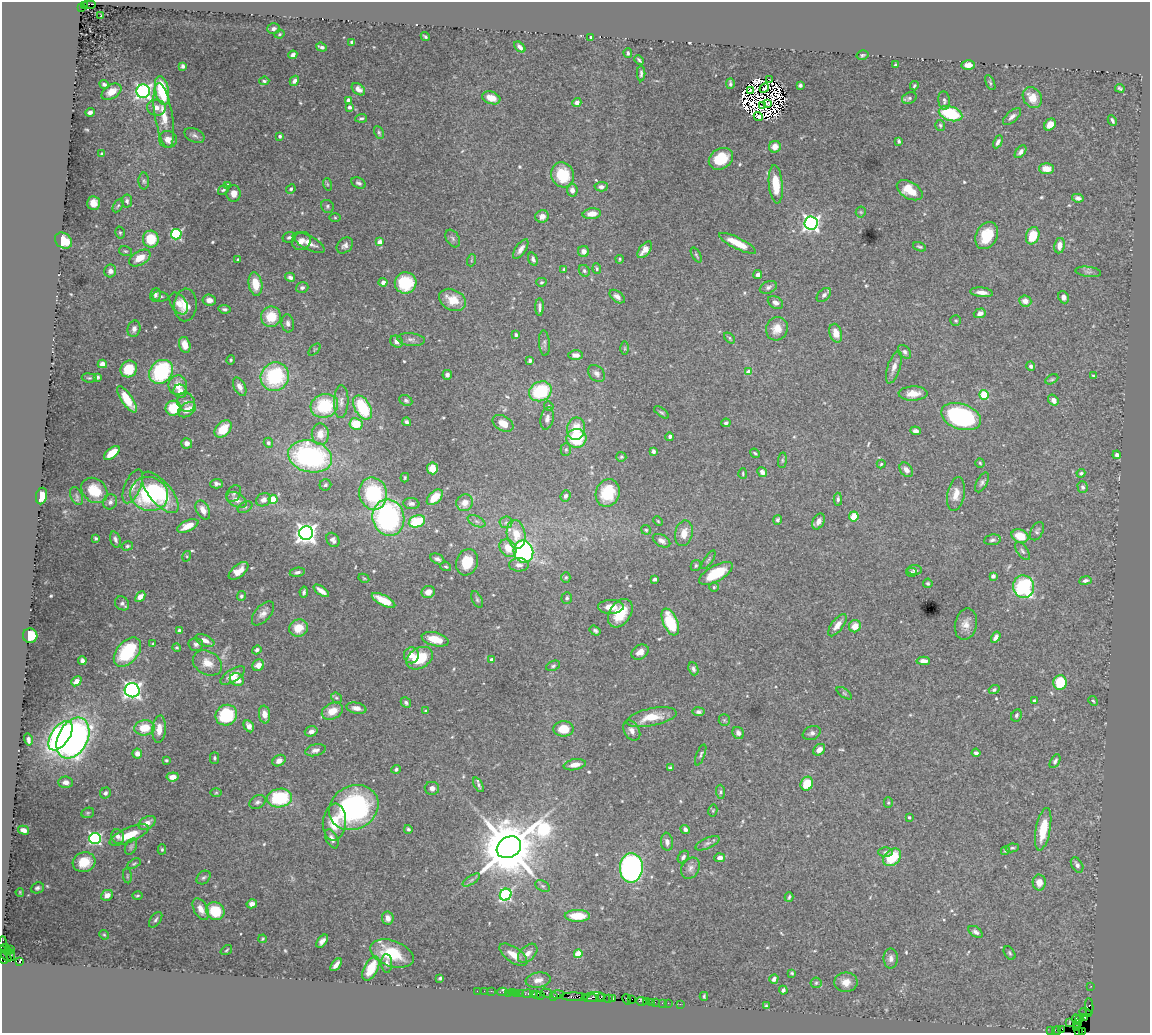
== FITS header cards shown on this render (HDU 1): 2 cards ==
NAXIS1  =                 1148
NAXIS2  =                 1031

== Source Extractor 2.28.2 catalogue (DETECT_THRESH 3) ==
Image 1148 x 1031 px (HDU 1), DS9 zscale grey, 1 PNG px = 1 image px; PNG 1152 x 1035 px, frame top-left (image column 1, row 1031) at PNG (2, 2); each listed source drawn as its Kron ellipse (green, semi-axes under 4 px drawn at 4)
Background 1.01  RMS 0.031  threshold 0.0922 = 3 sigma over >= 5 px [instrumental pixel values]
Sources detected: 583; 16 with non-positive FLUX_AUTO (blend fragments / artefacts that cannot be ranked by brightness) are neither listed nor drawn; of the other 567, the 500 brightest by FLUX_AUTO listed and drawn (67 fainter detections omitted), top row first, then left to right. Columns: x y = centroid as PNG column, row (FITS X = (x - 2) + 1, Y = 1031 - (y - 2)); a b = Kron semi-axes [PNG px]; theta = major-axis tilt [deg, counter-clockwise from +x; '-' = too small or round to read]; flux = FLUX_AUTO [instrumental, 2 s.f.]
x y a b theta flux
90 4 7 2 0 510
84 5 3 3 - 420
82 7 4 2 - 320
101 16 3 2 - 3.5
274 29 6 5 - 7.2
279 34 5 3 - 2.8
425 37 5 2 - 2.9
591 38 4 3 - 3.1
352 42 3 3 - 4.8
321 47 6 3 -20 5
520 47 7 4 -44 7.2
628 53 4 3 - 4
293 55 4 4 - 6.8
862 55 6 4 15 3.4
639 60 5 2 - 3.3
895 65 3 3 - 2.3
968 65 6 5 - 17
183 66 4 4 - 4.2
641 73 8 3 90 4.6
769 79 3 2 - 3
264 81 5 3 - 3.1
294 81 5 4 - 7.6
990 83 8 4 -64 3.4
104 84 5 4 - 5.5
730 84 5 3 - 4
800 85 4 4 - 4.3
914 86 5 3 - 3
764 88 5 2 - 8.1
1120 88 5 3 - 3.5
358 89 7 5 -37 11
143 91 7 6 - 610
162 91 14 6 -78 98
751 91 2 2 - 4.1
111 92 11 7 32 18
491 98 9 6 -19 21
909 98 7 5 23 4.9
1032 98 11 9 -58 33
349 100 4 4 - 12
944 100 9 5 -83 6.2
577 103 4 4 - 9.2
767 104 2 2 - 4.1
763 105 3 2 - 4.2
349 107 4 4 - 9.2
156 108 9 8 - 15
90 112 5 3 - 9.2
950 114 12 7 -17 120
164 115 32 9 -81 39
758 117 4 3 - 7.2
1012 117 11 5 42 9.1
361 118 6 4 5 4
1112 120 6 3 -62 4.6
940 125 5 5 - 3.4
1050 125 6 5 - 22
379 132 7 4 -63 3.6
195 135 11 6 -26 7.1
280 136 4 4 - 4.4
168 139 9 8 - 16
899 141 4 3 - 4
998 142 7 4 63 7.3
775 147 6 6 - 17
1021 152 7 4 50 7.5
102 154 4 4 - 3.8
721 159 13 10 33 64
1046 169 7 5 -2 22
563 175 13 11 -64 75
144 181 8 5 -89 4.4
359 183 7 5 -26 5
327 184 6 4 -71 3.1
776 184 19 7 -85 51
227 185 4 3 - 2.7
601 187 6 5 - 6.7
291 189 5 4 - 3.4
223 190 6 3 39 4.1
572 190 6 5 - 12
910 190 14 8 -30 44
234 194 8 7 - 13
1078 198 6 4 -11 6.4
127 201 6 5 - 5.7
93 203 7 6 - 18
118 205 7 4 61 3.5
327 206 7 6 - 4.3
861 212 5 5 - 3
592 214 9 5 6 22
542 216 7 6 - 13
335 218 6 4 -1 2.5
811 223 6 6 - 730
120 233 6 4 -75 2.9
176 234 5 5 - 240
987 236 14 10 63 64
1033 236 9 6 71 51
289 237 7 5 14 4.8
453 238 9 6 -59 6.2
151 239 8 8 - 56
63 241 9 7 -39 45
301 241 10 8 34 15
380 242 4 4 - 18
309 243 18 6 -28 19
738 243 20 5 -26 43
345 245 9 6 43 8
1059 246 8 5 81 16
920 247 7 3 -21 3.4
521 249 11 5 55 11
645 250 10 5 50 20
125 251 6 5 - 3.2
584 251 5 5 - 12
696 255 8 4 -60 3.4
140 258 12 7 30 35
238 259 4 3 - 2.5
533 259 7 4 -73 6.2
620 259 4 4 - 2.8
472 260 6 4 70 2.6
564 269 3 3 - 2.5
597 269 5 4 - 3.2
110 271 6 6 - 12
584 271 6 5 - 4.1
1088 272 13 5 -7 7.1
758 275 4 4 - 7.3
290 277 5 4 - 7
383 282 4 4 - 8.5
541 282 5 4 - 3.1
406 283 11 10 - 96
255 284 12 6 -81 37
302 287 6 5 - 5.6
768 287 9 6 23 6.8
982 292 11 4 -6 14
155 295 7 5 75 6.7
824 295 8 5 44 7.5
160 296 8 5 -7 4.5
617 297 9 5 -37 9.4
1064 297 6 5 - 8.2
209 300 7 5 -8 11
452 300 14 10 -27 38
1025 301 6 5 - 16
775 302 8 5 -29 11
179 303 12 7 -56 12
185 305 16 11 86 30
539 307 9 3 89 5.9
224 309 6 4 -8 4.3
980 313 6 4 19 10
271 317 10 10 - 49
956 321 5 5 - 3.1
288 323 9 6 -83 7.8
134 329 8 6 76 10
777 329 12 10 64 25
836 333 9 6 -74 23
516 335 4 3 - 3.5
730 338 6 4 -48 3.2
411 339 14 6 -6 9
396 342 7 5 -37 10
544 343 13 5 -86 6.1
185 345 8 5 -75 23
625 348 7 4 -90 3.4
315 350 7 4 44 2.9
905 352 8 5 -49 5.6
576 355 7 5 -1 12
231 360 5 3 - 2.6
530 361 4 3 - 4.2
102 364 5 4 - 13
1031 366 5 4 - 5
894 367 17 6 72 14
129 369 9 8 - 59
161 372 13 11 44 200
749 372 4 4 - 18
596 373 9 7 -45 8.1
447 375 5 4 - 5.9
1093 376 4 3 - 2.3
98 377 4 3 - 3.3
275 377 15 13 49 190
89 378 7 4 -7 3.1
1052 379 7 4 28 3.4
178 385 10 9 - 27
240 387 10 5 -64 12
180 391 7 6 - 18
540 391 11 9 24 120
913 394 14 7 1 25
984 395 5 4 - 110
127 399 15 5 -55 55
406 400 7 5 -25 4.5
1053 400 6 4 -52 12
186 402 10 8 -65 11
341 402 16 7 88 13
324 406 14 11 15 120
549 406 5 4 - 2.7
362 407 13 7 -61 110
173 408 7 7 - 66
187 410 10 6 34 23
661 412 8 4 -36 3.6
961 417 20 12 -18 330
547 418 11 6 79 9.8
407 422 4 3 - 5.9
503 423 11 7 -29 23
726 423 5 4 - 4.5
356 424 6 6 - 49
223 429 10 7 47 44
576 429 11 9 80 38
916 431 5 4 - 7.9
320 434 11 8 -88 24
670 437 4 3 - 5
576 438 10 9 - 110
187 443 5 5 - 12
268 443 5 4 - 6.1
566 449 6 5 - 3.8
653 451 4 3 - 6.6
112 453 9 5 40 35
755 453 5 3 - 2.9
1117 455 4 4 - 8
310 456 22 16 -13 390
621 457 5 5 - 3
782 460 8 4 83 3.6
980 463 5 4 - 2.7
881 464 4 4 - 2.4
432 468 6 5 - 27
906 470 8 6 -51 12
762 472 5 4 - 10
743 473 5 3 - 2.3
1081 473 4 3 - 3.7
405 478 5 3 - 2.6
982 482 11 5 61 6
216 484 6 4 2 7.2
325 485 6 5 - 4.8
133 486 18 8 67 19
1083 487 6 5 - 5.2
94 490 14 11 -40 51
160 492 25 11 -50 130
608 493 14 12 70 73
149 494 19 17 -14 210
234 494 9 6 57 5.2
373 494 16 14 -77 150
956 494 17 8 79 23
41 496 8 5 80 32
77 496 9 5 -67 5
566 496 6 4 67 6.5
435 497 9 5 44 41
273 499 4 4 - 46
838 499 6 3 -87 4.3
237 500 11 6 -30 15
264 500 8 6 26 13
110 502 8 7 - 7.8
411 503 8 5 -6 7.7
465 503 8 8 - 17
245 507 8 5 31 4.5
203 510 10 6 -62 18
854 516 5 4 - 45
388 518 18 16 -77 370
778 520 5 4 - 4.3
417 521 8 6 18 90
476 521 9 5 -27 5.8
658 521 5 4 - 2.5
818 521 8 5 62 11
506 522 6 5 - 5.2
188 526 11 5 24 28
646 530 5 4 - 3
1037 531 10 6 62 5.1
306 533 7 7 - 1300
684 533 13 8 78 25
516 534 14 9 -80 42
1020 536 9 6 -21 43
95 538 3 3 - 3.1
115 539 8 5 -72 6.2
333 540 7 6 - 9
992 540 8 5 9 5.4
662 541 9 5 -29 9.4
127 546 6 4 16 3.4
508 548 9 7 -50 32
1023 551 10 5 -53 5.8
523 552 11 9 -72 330
187 556 5 3 - 2.6
437 559 7 5 -26 7.6
708 560 11 3 56 3.4
467 562 13 11 69 45
519 565 10 6 -1 10
696 565 6 4 61 3.4
446 567 5 4 - 2.8
915 570 7 5 -2 5.2
239 571 11 6 39 21
297 572 8 4 9 6
911 572 5 4 - 2.9
716 573 19 8 29 74
993 576 4 4 - 5.9
566 577 5 4 - 2.8
364 578 5 4 - 2.3
654 579 4 3 - 4.5
1085 581 6 4 9 5.9
928 583 5 5 - 3.6
714 587 5 4 - 2.9
1023 587 11 10 - 210
321 591 9 4 -36 14
304 592 5 3 - 4.4
428 592 7 6 - 15
241 596 5 4 - 4.3
140 597 6 4 47 17
567 598 6 5 - 3.9
477 599 9 5 -66 4.2
384 600 13 5 -27 42
122 603 7 6 - 6.4
611 607 12 7 0 27
263 613 14 7 49 13
620 613 16 10 56 50
670 622 14 7 -67 97
966 624 16 11 77 21
837 625 13 6 53 16
855 626 6 5 - 24
298 628 9 8 - 34
179 630 4 3 - 5.4
595 631 6 4 -34 5
30 636 7 7 - 48
996 637 6 4 59 8.4
435 639 14 6 -14 36
205 640 10 5 -24 13
153 644 3 3 - 2.3
196 644 7 6 - 6.1
177 648 4 4 - 3.7
257 650 5 4 - 6.3
127 652 17 10 50 110
640 652 9 6 34 16
411 655 8 7 - 17
419 658 14 10 30 76
492 660 4 3 - 13
82 661 4 4 - 6.1
923 661 6 4 -3 12
207 663 15 11 -31 28
258 665 6 5 - 18
553 666 7 5 23 4.3
693 669 6 4 -67 6.7
233 675 14 6 33 26
237 680 7 6 - 22
76 681 5 4 - 13
1060 683 7 6 - 70
132 690 7 7 - 790
994 690 5 4 - 4.4
844 693 9 4 -35 3.4
336 698 6 5 - 3.1
1034 701 3 3 - 4.1
1093 701 5 4 - 3
406 703 6 4 -46 5
356 708 10 5 -12 13
332 711 11 8 26 27
425 711 3 3 - 2.3
699 712 6 4 -7 5.6
265 714 9 5 -82 20
226 715 11 10 - 120
1016 715 6 5 - 4.1
651 717 25 8 11 43
724 720 6 5 - 3.2
249 726 6 4 -60 9.6
145 728 10 7 7 46
159 729 14 6 85 21
563 729 10 7 1 40
632 730 11 7 -56 11
311 731 6 5 - 10
738 733 6 5 - 7.3
812 733 9 6 22 7.6
60 736 17 9 55 450
73 738 22 14 63 840
28 739 6 3 -75 8.4
315 750 10 5 14 8
819 750 7 5 41 13
137 753 5 5 - 11
976 753 4 3 - 4.9
701 755 11 4 69 4.6
215 758 6 4 -90 3.7
166 760 3 3 - 2.8
279 761 7 5 32 13
1055 761 7 4 60 5.4
575 765 11 5 11 17
670 767 4 3 - 2.9
396 769 5 4 - 4.8
173 777 6 4 6 16
66 782 7 5 -5 9.4
807 784 7 6 - 53
478 785 8 4 -61 5.3
432 788 7 6 - 8.9
721 792 7 4 -87 4
105 793 6 5 - 5.9
216 793 6 4 1 2.8
279 798 13 9 9 140
257 802 8 6 30 6.5
888 803 5 4 - 3.1
354 807 25 21 28 350
713 810 6 4 77 2.7
88 813 6 5 - 3.3
909 817 3 3 - 3.2
334 822 18 11 84 46
147 823 9 6 32 16
408 829 4 4 - 3.7
685 829 5 4 - 6.9
1043 829 21 7 79 56
24 830 6 4 -15 15
129 835 21 7 23 42
118 836 7 6 - 9.3
95 838 5 5 - 360
332 839 10 5 -64 10
667 842 9 6 -83 10
707 843 13 5 23 8.1
131 847 9 5 63 4.9
509 847 13 10 32 19000
1012 848 7 4 8 3.7
162 849 5 4 - 3.1
1005 851 5 4 - 2.9
885 852 7 5 0 4.6
683 857 7 5 55 5.5
892 857 10 7 43 71
720 858 5 4 - 12
84 862 11 10 - 40
134 864 7 4 30 2.9
1077 865 8 5 -58 7.2
631 868 15 11 88 560
690 868 11 8 58 10
127 876 7 3 -83 2.7
203 878 8 6 42 4.9
471 880 10 4 34 5.1
1039 882 8 6 -88 18
543 886 8 5 -26 4.6
37 888 7 5 22 4.9
20 892 4 3 - 2.5
107 895 6 5 - 15
506 895 6 5 - 280
137 896 5 4 - 2.8
789 897 5 3 - 3.4
252 904 5 4 - 11
201 909 12 7 -62 19
215 911 9 8 - 75
577 916 13 6 -1 50
388 918 6 5 - 13
156 920 9 5 55 5.5
976 932 8 4 -36 6.5
104 935 5 4 - 2.5
263 939 4 3 - 2.5
322 941 7 4 51 9.6
2 943 7 3 88 330
4 948 6 3 20 730
11 949 2 2 - 77
226 950 6 3 35 2.7
8 951 3 2 - 120
528 953 11 7 44 14
1010 953 7 5 -55 3.8
5 954 9 3 -57 500
392 954 22 13 -19 87
578 954 4 4 - 64
513 955 16 7 -35 28
11 956 5 3 - 190
3 958 6 3 -69 180
891 958 10 7 90 9.4
20 961 4 3 - 630
387 963 9 5 -88 8.4
336 965 7 4 50 12
371 968 13 7 63 62
792 973 4 4 - 2.9
440 978 4 3 - 3.5
774 979 5 4 - 7.1
538 980 12 7 9 16
846 982 11 10 - 22
816 983 5 5 - 3.5
1091 986 2 2 - 21
783 990 4 3 - 8.2
477 991 2 2 - 7.9
484 991 2 2 - 7.4
491 991 2 2 - 15
502 992 5 3 - 50
508 993 2 2 - 17
512 993 3 3 - 110
516 993 3 2 - 12
521 993 2 2 - 18
546 993 6 4 -14 330
527 994 5 3 - 110
533 994 2 2 - 62
537 994 3 2 - 66
557 994 6 4 3 150
540 995 2 2 - 99
554 996 3 2 - 75
704 996 4 3 - 2.8
574 997 14 3 -1 370
595 997 11 5 3 560
590 998 8 2 -2 350
600 998 4 3 - 150
613 998 3 2 - 64
608 999 3 2 - 57
627 999 5 3 - 200
632 999 2 2 - 22
641 1001 6 3 -11 110
646 1001 3 2 - 70
651 1002 2 2 - 41
655 1002 2 2 - 65
662 1003 2 2 - 34
668 1003 2 2 - 41
680 1004 2 2 - 27
766 1006 4 3 - 3
1089 1007 8 4 -88 190
1086 1013 6 3 -18 140
1085 1017 4 3 - 200
1080 1018 2 2 - 120
1076 1019 5 2 - 190
1070 1023 2 2 - 74
1078 1024 3 2 - 95
1077 1028 4 2 - 98
1062 1029 2 2 - 45
1051 1030 2 2 - 20
1057 1031 4 2 - 78
1083 1031 2 2 - 6.4
1079 1032 2 2 - 15
At the frame edge (FLAGS 8, measured only in part): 6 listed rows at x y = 2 943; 4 948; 3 958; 1057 1031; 1083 1031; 1079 1032
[67 fainter detections neither listed nor drawn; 16 non-positive-flux detections neither listed nor drawn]